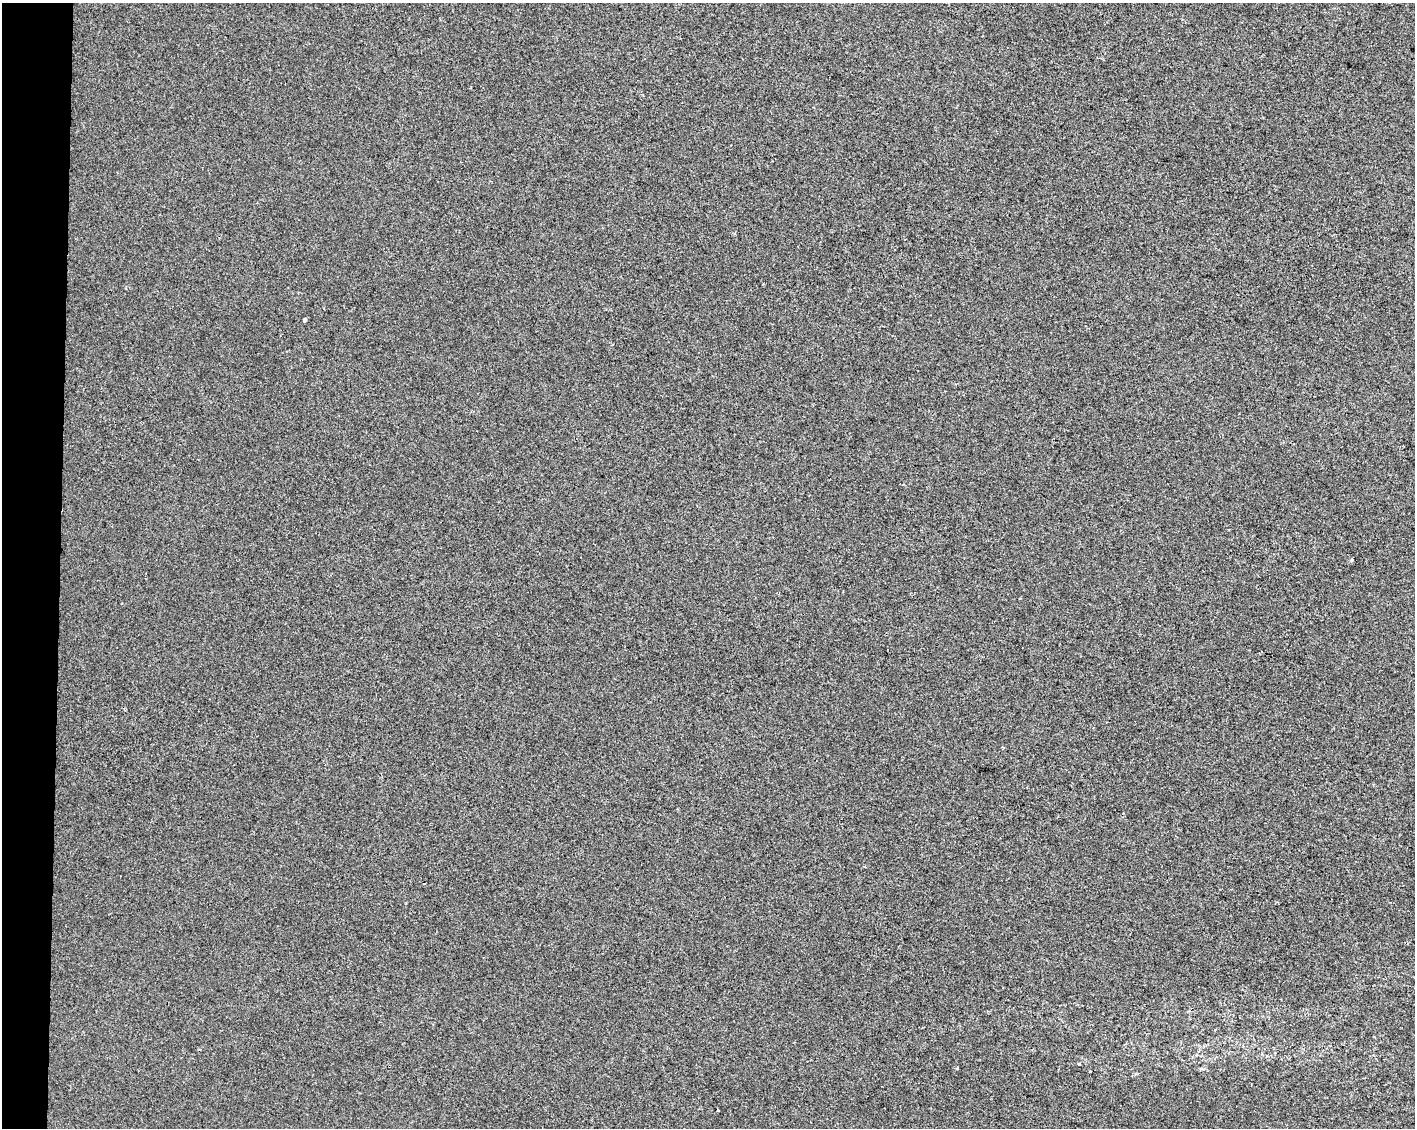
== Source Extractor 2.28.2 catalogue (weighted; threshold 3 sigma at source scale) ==
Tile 4 of 3 x 4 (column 1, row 2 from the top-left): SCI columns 284-1696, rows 2255-3380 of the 4750 x 4514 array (HDU 1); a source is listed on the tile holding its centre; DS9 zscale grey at full resolution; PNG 1417 x 1130 px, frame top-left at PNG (2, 3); no overlay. Shown black and unused: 4% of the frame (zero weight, under 2 of 3 exposures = <1% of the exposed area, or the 3 px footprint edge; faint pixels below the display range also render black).
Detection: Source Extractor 2.28.2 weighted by HDU 2 'WHT'; one run over the whole footprint, this tile lists its part. Background 8.29e-04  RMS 0.0059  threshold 0.0267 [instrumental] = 3 sigma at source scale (4.5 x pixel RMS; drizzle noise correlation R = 1.50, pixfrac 1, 0.0396/0.0396 arcsec/px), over >= 5 px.
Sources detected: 3; all 3 listed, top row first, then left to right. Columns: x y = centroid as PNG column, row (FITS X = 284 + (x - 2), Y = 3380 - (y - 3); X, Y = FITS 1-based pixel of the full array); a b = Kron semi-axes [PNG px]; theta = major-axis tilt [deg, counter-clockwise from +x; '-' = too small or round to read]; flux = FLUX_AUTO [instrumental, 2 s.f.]
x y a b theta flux
305 320 4 3 - 5.8
1351 560 4 3 - 3.2
957 1068 3 2 - 0.57